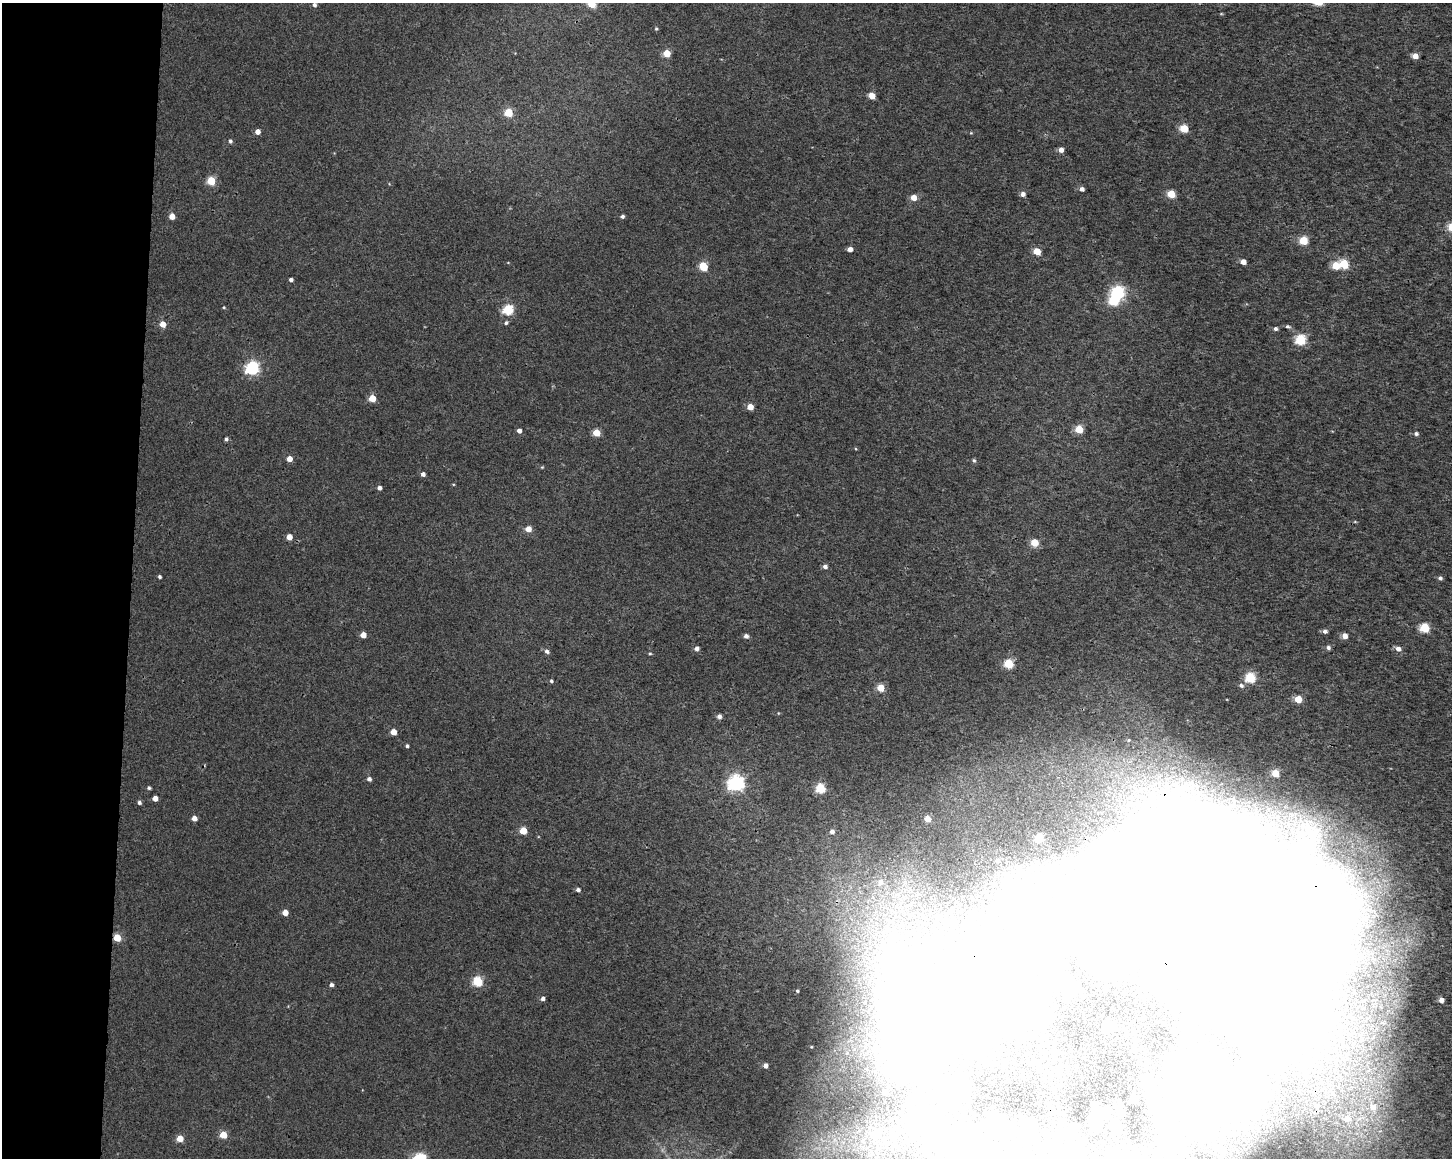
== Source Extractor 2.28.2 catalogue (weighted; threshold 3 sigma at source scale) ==
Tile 4 of 3 x 4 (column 1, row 2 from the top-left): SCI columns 285-1734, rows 2321-3476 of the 4868 x 4642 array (HDU 1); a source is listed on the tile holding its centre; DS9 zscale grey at full resolution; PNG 1454 x 1160 px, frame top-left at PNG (2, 3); no overlay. Shown black and unused: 9% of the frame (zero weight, under 3 of 4 exposures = <1% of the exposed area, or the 3 px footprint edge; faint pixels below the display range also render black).
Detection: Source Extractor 2.28.2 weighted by HDU 2 'WHT'; one run over the whole footprint, this tile lists its part. Background 9.45e-04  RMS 0.0025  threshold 0.0111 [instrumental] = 3 sigma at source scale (4.5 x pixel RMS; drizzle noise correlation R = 1.50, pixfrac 1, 0.0396/0.0396 arcsec/px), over >= 5 px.
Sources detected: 128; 16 inside a brighter object's white glare — not listed; the other 112 listed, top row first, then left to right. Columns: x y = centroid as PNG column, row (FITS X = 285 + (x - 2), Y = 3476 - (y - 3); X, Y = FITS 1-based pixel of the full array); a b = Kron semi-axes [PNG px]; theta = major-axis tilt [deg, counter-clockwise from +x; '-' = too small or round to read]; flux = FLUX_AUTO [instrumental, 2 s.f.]
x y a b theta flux
592 4 5 5 - 6.8
314 5 5 4 - 0.59
656 29 5 4 - 0.31
667 53 5 5 - 5.2
1415 56 5 4 - 2.5
872 96 5 5 - 3.5
508 113 5 5 - 7.8
1184 128 5 5 - 7.7
258 132 5 4 - 1.6
971 133 5 3 - 0.22
230 141 5 5 - 0.48
1061 150 5 4 - 1.5
211 181 5 5 - 8.9
1082 189 5 4 - 1
1023 194 5 5 - 1.2
1171 194 5 5 - 7.2
914 197 5 5 - 2.7
172 216 5 4 - 2.6
622 216 4 4 - 0.62
1303 240 5 5 - 11
850 249 4 4 - 1.6
1037 251 5 5 - 5
1243 262 4 4 - 2.1
1344 264 5 5 - 12
1336 266 5 5 - 5.9
703 267 6 5 - 9.4
291 280 4 3 - 0.68
1118 292 6 6 - 40
224 307 4 4 - 0.23
508 310 6 5 - 18
506 323 5 4 - 0.46
163 324 5 5 - 2.8
1288 326 6 5 - 0.48
1275 328 5 4 - 0.63
1300 339 5 5 - 19
252 368 6 6 - 43
372 398 5 5 - 5.1
750 407 5 4 - 3
1079 429 5 5 - 7
519 430 4 4 - 1.1
596 433 5 5 - 5
1416 434 5 5 - 0.58
226 439 5 4 - 0.49
289 459 5 4 - 2.3
974 460 5 4 - 0.39
542 467 4 3 - 0.22
423 474 4 4 - 0.77
379 488 4 4 - 0.76
528 529 5 5 - 2.6
289 537 4 4 - 2.7
1034 543 5 5 - 6.5
825 566 5 5 - 0.89
159 577 4 3 - 0.45
1440 578 5 4 - 0.62
1424 628 5 5 - 13
1325 631 5 5 - 0.8
363 635 4 4 - 2.5
746 636 5 4 - 0.95
1345 636 5 4 - 2.3
1328 647 6 5 - 0.68
696 648 5 5 - 1.1
1398 649 5 5 - 1.3
547 651 6 5 - 0.74
650 653 5 3 - 0.26
1008 664 5 5 - 13
1250 678 5 5 - 19
551 681 4 4 - 0.4
1241 685 6 5 - 0.65
881 688 5 5 - 6
1298 699 5 5 - 5.4
719 716 5 5 - 0.95
394 732 5 4 - 3.1
1129 740 5 5 - 0.34
407 746 4 4 - 0.44
1275 773 5 4 - 5.7
369 779 5 4 - 0.81
736 783 7 6 - 70
149 788 4 4 - 0.42
820 788 5 5 - 14
155 798 4 4 - 2
139 803 5 4 - 0.59
194 818 4 4 - 1.6
928 819 5 4 - 2.4
523 831 5 5 - 6
832 832 6 6 - 0.94
1039 838 5 5 - 8.2
997 861 4 4 - 0.48
880 882 9 9 - 1.8
578 890 4 4 - 0.74
285 913 4 4 - 2.5
1263 927 128 104 86 640
117 938 5 5 - 6.4
478 981 5 5 - 14
331 985 4 4 - 0.76
797 991 4 4 - 0.34
543 998 5 4 - 0.78
1441 1000 4 4 - 1.4
964 1008 144 72 12 230
1109 1027 5 5 - 18
765 1065 5 5 - 1.3
885 1092 4 4 - 1.8
1133 1099 6 5 - 1.3
1317 1106 7 6 - 0.65
1373 1107 9 8 - 2
1347 1119 9 8 - 2.8
1095 1121 11 9 -61 5
995 1122 13 8 35 4.5
1030 1126 13 10 56 4.5
876 1134 7 7 - 5
223 1135 5 5 - 5.6
180 1138 5 5 - 3.8
421 1157 4 4 - 6.2
Overlapping masked pixels (flux is a lower limit): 3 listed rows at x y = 1263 927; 117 938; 964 1008
Isophote crosses this tile's border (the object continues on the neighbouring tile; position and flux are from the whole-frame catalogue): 3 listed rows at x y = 592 4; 1263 927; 421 1157